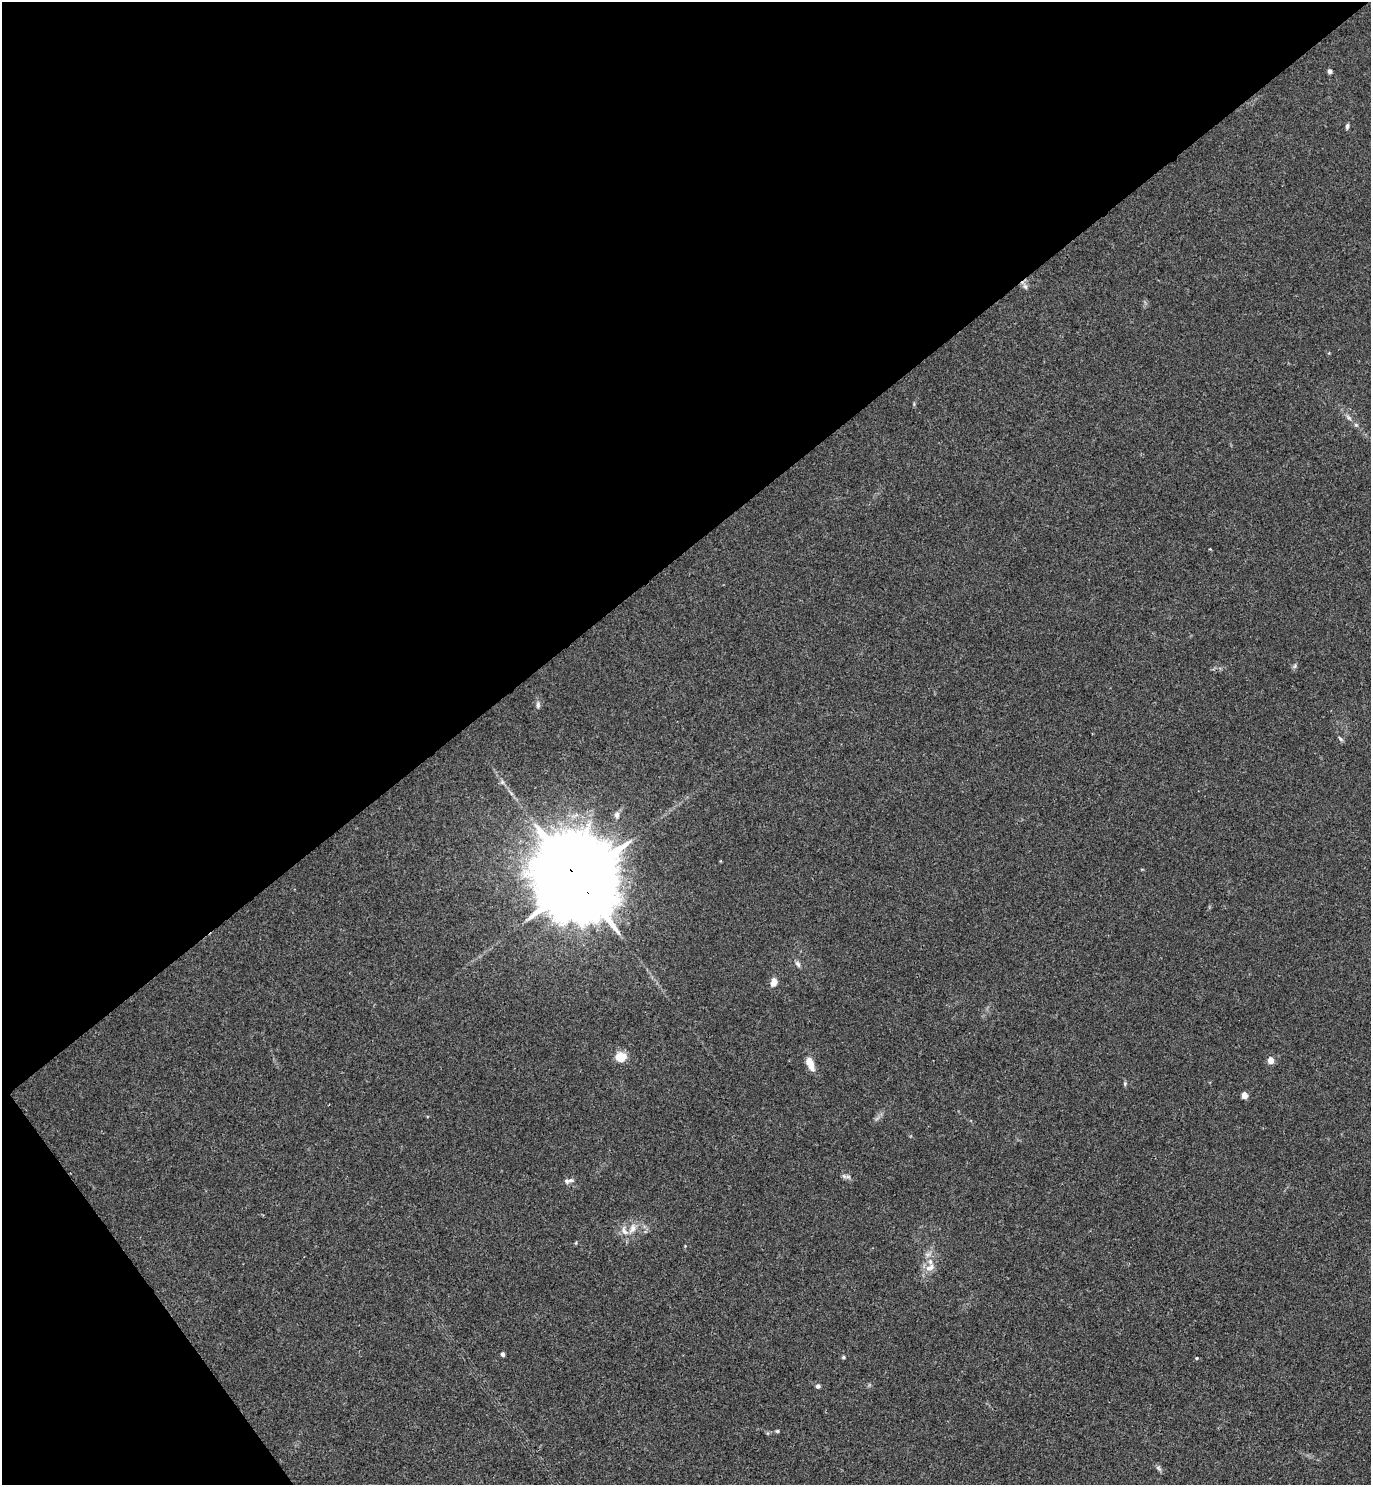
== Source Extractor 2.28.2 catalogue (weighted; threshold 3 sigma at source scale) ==
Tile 5 of 4 x 4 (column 1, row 2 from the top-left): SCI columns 172-1540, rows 2975-4457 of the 5947 x 5950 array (HDU 1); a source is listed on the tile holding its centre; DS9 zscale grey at full resolution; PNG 1373 x 1487 px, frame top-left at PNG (2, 2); no overlay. Shown black and unused: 40% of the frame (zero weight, under 3 of 4 exposures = <1% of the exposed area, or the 3 px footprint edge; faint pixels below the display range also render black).
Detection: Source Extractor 2.28.2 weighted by HDU 2 'WHT'; one run over the whole footprint, this tile lists its part. Background 0.0531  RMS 0.0053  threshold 0.0238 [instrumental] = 3 sigma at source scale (4.5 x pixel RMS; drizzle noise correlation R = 1.50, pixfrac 1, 0.05/0.05 arcsec/px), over >= 5 px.
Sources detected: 30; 2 inside a brighter listed object's ellipse — not listed separately; the other 28 listed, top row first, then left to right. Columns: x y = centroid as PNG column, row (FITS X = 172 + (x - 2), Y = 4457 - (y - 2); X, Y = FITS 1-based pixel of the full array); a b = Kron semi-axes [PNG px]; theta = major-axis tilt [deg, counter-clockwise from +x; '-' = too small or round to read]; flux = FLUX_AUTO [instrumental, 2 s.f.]
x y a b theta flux
1330 71 5 4 - 1.3
1347 126 6 4 73 1.2
1025 287 9 6 -62 1.6
1356 425 6 4 -19 0.76
1295 666 6 5 - 0.96
538 705 10 5 89 1.5
1340 739 8 4 -43 0.92
502 782 6 5 - 1.1
617 815 9 7 76 2.2
578 880 26 19 -57 13000
798 964 9 5 -57 1.5
774 982 9 7 75 3.7
621 1057 12 11 - 7.1
1270 1060 4 4 - 8.1
810 1064 17 8 -66 6.1
1125 1083 6 4 79 0.74
1244 1095 5 5 - 4.7
844 1176 7 5 -45 1.3
567 1181 9 6 -16 1.7
632 1228 13 8 66 3.9
928 1254 7 4 19 1.4
930 1267 15 8 27 4.2
503 1354 4 4 - 1.3
843 1357 5 4 - 0.75
1197 1358 4 4 - 0.56
818 1386 6 5 - 1.2
777 1431 5 4 - 0.66
1158 1468 8 5 -33 1.2
Overlapping masked pixels (flux is a lower limit): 1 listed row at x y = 578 880